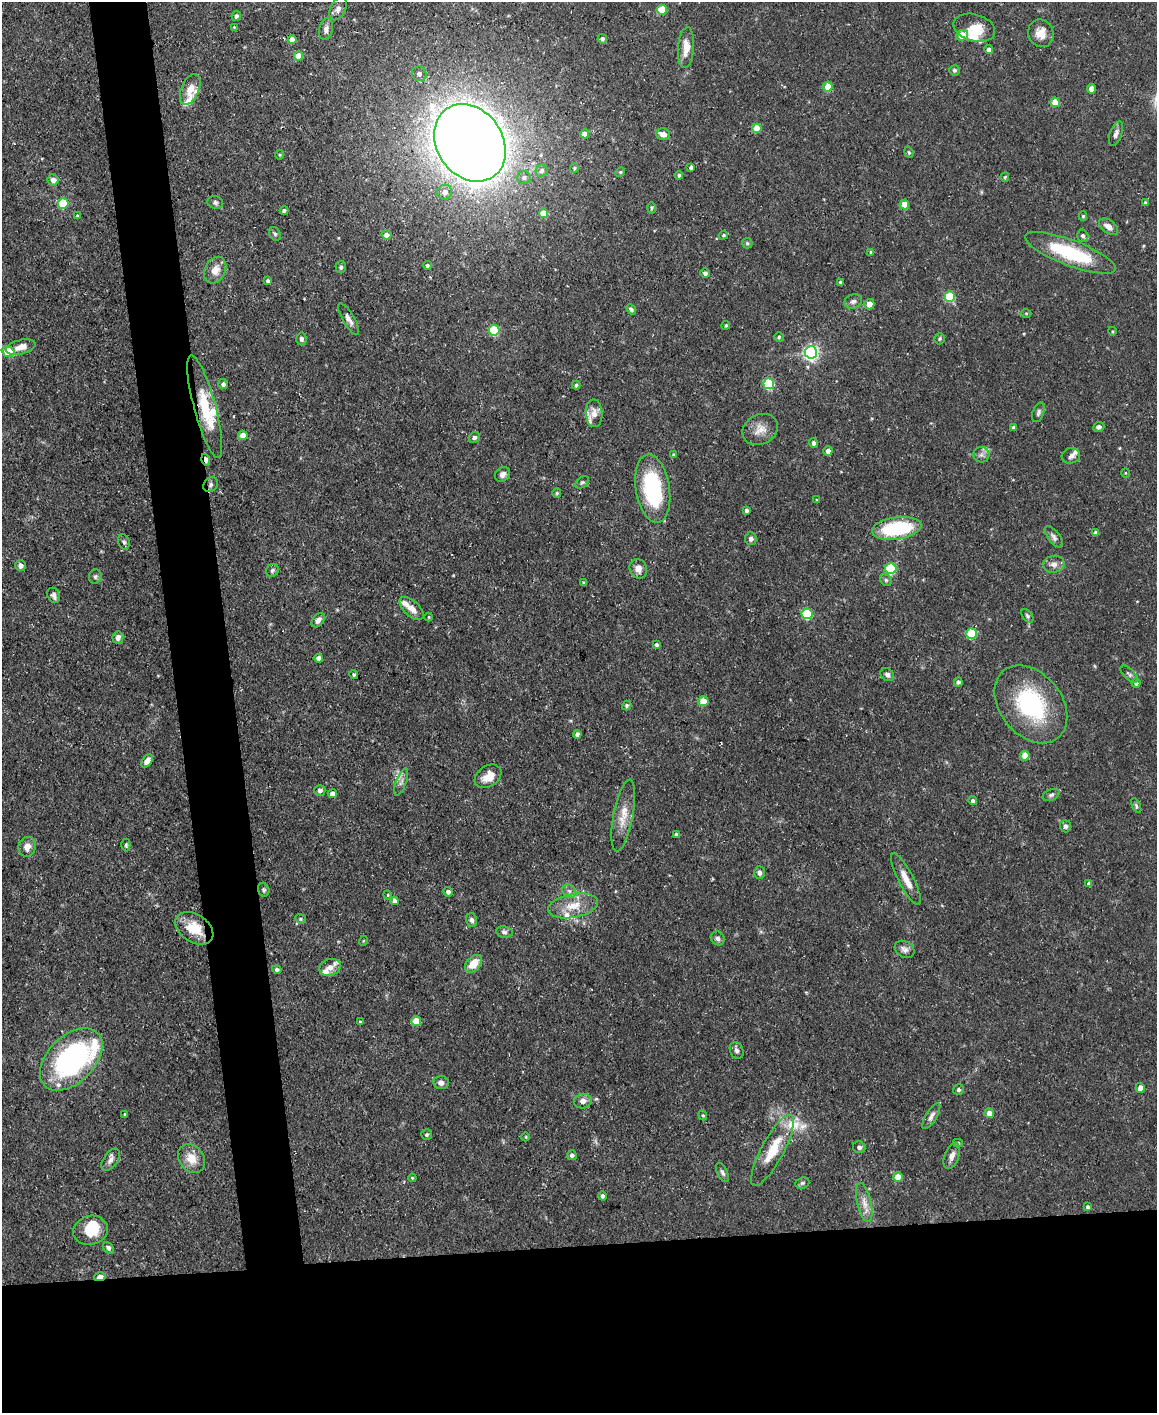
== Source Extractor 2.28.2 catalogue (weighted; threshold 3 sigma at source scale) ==
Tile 11 of 4 x 3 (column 3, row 3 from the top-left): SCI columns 2311-3465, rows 126-1536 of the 4620 x 4591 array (HDU 1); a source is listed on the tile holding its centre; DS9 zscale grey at full resolution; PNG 1159 x 1415 px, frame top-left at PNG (2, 2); each listed source drawn as its Kron ellipse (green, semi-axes under 4 px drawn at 4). Shown black and unused: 16% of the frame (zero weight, under 3 of 5 exposures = <1% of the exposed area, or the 3 px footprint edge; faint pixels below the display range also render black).
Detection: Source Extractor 2.28.2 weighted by HDU 2 'WHT'; one run over the whole footprint, this tile lists its part. Background 0.0587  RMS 0.004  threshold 0.0182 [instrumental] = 3 sigma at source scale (4.5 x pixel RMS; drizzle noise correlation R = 1.50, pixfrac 1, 0.05/0.05 arcsec/px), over >= 5 px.
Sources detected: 208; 14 inside a brighter listed object's ellipse — not listed separately; the other 194 listed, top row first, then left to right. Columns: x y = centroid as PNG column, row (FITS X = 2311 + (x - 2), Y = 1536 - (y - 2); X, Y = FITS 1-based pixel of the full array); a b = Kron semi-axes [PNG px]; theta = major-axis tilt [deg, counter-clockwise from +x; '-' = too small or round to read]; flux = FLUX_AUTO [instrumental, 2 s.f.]
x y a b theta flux
338 9 12 7 62 2
662 10 5 5 - 12
236 16 5 4 - 0.94
234 27 4 4 - 0.36
974 28 21 13 -16 7.7
326 29 11 6 76 2
1041 33 14 12 -67 4.9
962 35 6 5 - 9.1
602 39 5 4 - 1.2
292 40 4 4 - 4
686 47 20 8 86 5
989 49 4 4 - 1.7
298 56 4 4 - 5.6
955 70 5 5 - 0.71
419 74 7 7 - 1.3
828 87 5 4 - 8.6
190 89 16 9 67 5
1092 89 4 4 - 3.7
1055 102 5 4 - 6.9
757 128 5 4 - 9.2
585 134 4 4 - 3.9
663 134 7 5 -16 2.7
1116 134 13 6 70 1.7
470 143 41 33 -56 1100
909 152 6 4 -68 0.56
279 155 5 3 - 0.43
691 167 4 3 - 1.1
574 168 5 4 - 0.56
542 171 6 5 - 1.2
620 172 5 4 - 0.54
679 175 4 4 - 0.92
1005 177 5 4 - 0.52
524 178 7 6 - 1.2
53 180 6 5 - 2.7
444 192 7 7 - 2.4
63 203 5 5 - 19
215 203 8 6 -18 1
1145 203 4 3 - 0.67
904 204 5 4 - 7.8
651 208 6 3 89 0.48
284 211 4 3 - 1.1
543 213 5 4 - 7.3
77 216 4 3 - 0.49
1083 216 5 4 - 0.48
1108 227 11 6 -36 2.8
275 234 7 5 -63 0.85
386 235 5 4 - 2.3
723 235 5 4 - 0.47
1083 236 6 5 - 1.1
747 243 5 5 - 0.69
871 252 4 4 - 0.6
1070 253 48 13 -21 31
427 265 4 4 - 0.69
341 267 6 5 - 0.9
215 270 14 10 63 4.5
705 273 4 4 - 1.6
268 281 4 3 - 0.81
841 283 4 3 - 0.96
950 297 5 5 - 23
853 301 9 7 19 1.4
869 304 5 5 - 3.1
631 309 5 4 - 1
1026 313 5 3 - 0.39
349 319 18 6 -60 2.3
726 325 4 4 - 0.57
494 330 5 5 - 28
1112 331 4 3 - 0.38
779 337 5 4 - 0.74
301 339 6 5 - 1.3
940 339 6 5 - 0.61
21 347 15 7 14 3.7
8 352 6 5 - 13
811 352 6 6 - 110
223 384 5 5 - 1.5
769 384 5 5 - 32
576 385 4 3 - 0.71
205 407 53 11 -75 17
1038 412 10 5 68 1.1
594 413 14 8 -88 3.7
1014 427 3 3 - 1.1
1099 427 6 4 24 1.3
760 429 18 14 27 4.8
243 435 5 4 - 6.1
474 437 6 5 - 0.97
814 443 5 4 - 1.4
828 451 4 4 - 1.9
674 455 4 3 - 0.87
981 455 8 7 - 1.5
1071 456 9 8 - 1.6
206 460 6 4 -72 4.1
1126 473 5 3 - 0.35
503 474 8 6 42 1.8
582 482 7 5 38 0.75
211 484 8 6 50 1.3
653 489 34 17 -81 39
557 493 5 4 - 0.51
816 500 3 3 - 0.45
746 510 3 3 - 1
897 528 25 11 8 32
1096 533 4 4 - 1.5
1054 537 13 6 -53 1.5
751 539 6 6 - 1.3
124 542 8 5 -69 0.94
1054 564 11 8 10 2.3
20 566 5 5 - 1.9
891 568 5 5 - 37
638 569 10 8 -67 2.9
272 570 7 6 - 1
95 576 7 6 - 0.98
886 580 6 5 - 0.75
584 583 4 3 - 0.7
54 595 8 6 -66 1.4
412 608 14 7 -43 3.5
807 614 5 5 - 33
1027 616 8 5 -53 0.82
429 617 4 4 - 0.43
318 620 8 5 50 1.7
972 634 5 5 - 21
118 638 6 5 - 1.8
656 645 4 4 - 0.78
318 658 4 4 - 1.5
354 674 4 4 - 0.69
1129 674 11 5 -44 1
887 675 7 6 - 1.3
958 682 4 4 - 1.1
1136 683 4 4 - 1.2
703 701 5 5 - 8.7
1031 704 43 31 -51 43
627 705 5 4 - 0.88
577 734 4 4 - 1.5
1025 756 5 5 - 7.5
147 761 7 5 53 2.7
488 776 14 10 33 5
401 782 14 5 70 1.7
320 790 5 5 - 1.4
332 794 4 4 - 2.9
1051 795 9 5 23 0.99
973 801 4 4 - 1.1
1136 805 8 4 -65 0.75
623 816 36 10 79 6.9
1065 826 6 5 - 1.4
676 834 3 3 - 0.86
126 845 6 4 90 0.65
27 847 10 8 73 2.9
759 873 6 5 - 1.3
906 879 29 7 -63 5.4
1089 884 4 4 - 1.4
264 890 7 5 -66 0.76
569 891 7 6 - 1.5
448 892 5 5 - 1.3
388 895 4 3 - 0.32
394 901 4 4 - 2.4
573 906 25 12 11 8
300 919 5 4 - 0.58
472 920 7 5 -75 1.2
194 928 21 14 -33 10
504 932 8 5 -10 1.2
718 938 7 6 - 1.2
363 941 5 3 - 0.35
904 949 10 8 -32 1.8
474 964 10 6 47 7.2
330 967 11 8 20 2.6
277 969 5 4 - 0.95
416 1021 5 5 - 11
360 1022 3 3 - 0.35
737 1050 9 6 -67 1.3
71 1059 37 23 45 77
441 1083 7 6 - 2.2
1140 1088 5 4 - 3.1
958 1090 6 5 - 0.88
583 1101 9 7 14 2.2
989 1113 5 4 - 3.6
125 1114 3 3 - 0.7
703 1115 5 4 - 0.52
931 1116 14 5 59 1.8
427 1135 5 5 - 0.81
526 1137 4 3 - 0.39
958 1143 5 4 - 0.58
859 1147 6 5 - 1.4
772 1150 40 11 62 14
572 1155 5 5 - 1.2
952 1156 14 7 70 2.6
191 1158 15 12 -53 5.9
111 1160 13 7 56 1.9
722 1172 10 5 -64 1.1
898 1177 5 4 - 6.5
412 1178 4 3 - 0.43
802 1183 7 5 21 0.83
602 1196 4 4 - 0.95
864 1203 20 7 -77 3.8
1088 1207 4 4 - 0.81
91 1230 17 14 17 11
108 1248 6 4 -51 1.2
100 1277 6 3 14 8.2
Overlapping masked pixels (flux is a lower limit): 5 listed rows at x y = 205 407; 206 460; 211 484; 194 928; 100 1277